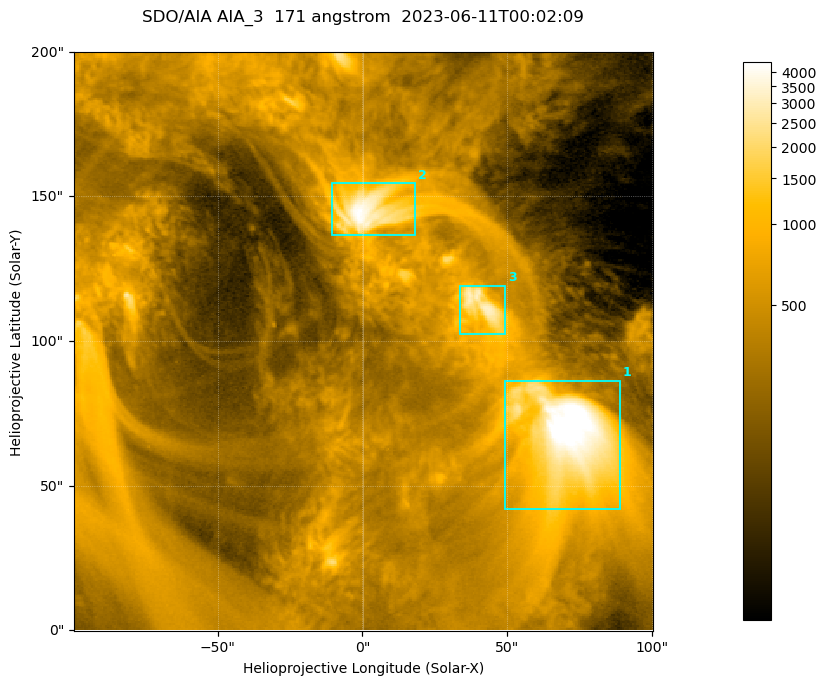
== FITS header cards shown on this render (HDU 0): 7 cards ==
TELESCOP= 'SDO/AIA '           / For AIA: SDO/AIA
INSTRUME= 'AIA_3   '           / For AIA: AIA_ATA1, AIA_ATA2, AIA_ATA3 or AIA_AT
WAVELNTH=                  171 / [angstrom] Wavelength
WAVEUNIT= 'angstrom'           / Wavelength unit: angstrom
DATE-OBS= '2023-06-11T00:02:09.351' / [ISO] Date when observation started; ISO 8
CTYPE1  = 'HPLN-TAN'           / CTYPE1; Typically HPLN
CTYPE2  = 'HPLT-TAN'           / CTYPE2; Typically HPLT

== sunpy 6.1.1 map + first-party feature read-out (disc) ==
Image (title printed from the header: SDO/AIA AIA_3  171 angstrom  2023-06-11T00:02:09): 334 x 334 px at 0.599 arcsec/px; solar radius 945 arcsec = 1577 px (partial field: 1.4% of the solar disc is inside the frame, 100% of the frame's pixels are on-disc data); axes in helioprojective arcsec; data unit not stated in the header (colour bar unlabelled)
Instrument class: DISC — disc imager (sunpy class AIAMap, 171 A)
Bright regions (active regions / flare kernels): reference = the on-disc median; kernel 3 px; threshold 5 sigma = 1097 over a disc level ~355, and >= 1.15x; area >= 111 px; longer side >= 4 px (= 2.4 arcsec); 3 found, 3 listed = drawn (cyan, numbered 1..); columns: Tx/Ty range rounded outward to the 2 arcsec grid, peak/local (2 s.f.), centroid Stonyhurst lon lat
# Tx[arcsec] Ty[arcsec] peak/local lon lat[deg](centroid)
1 48..90 42..86 15 +4 +4
2 -12..18 136..156 12 +0 +9
3 34..50 102..120 9 +3 +7